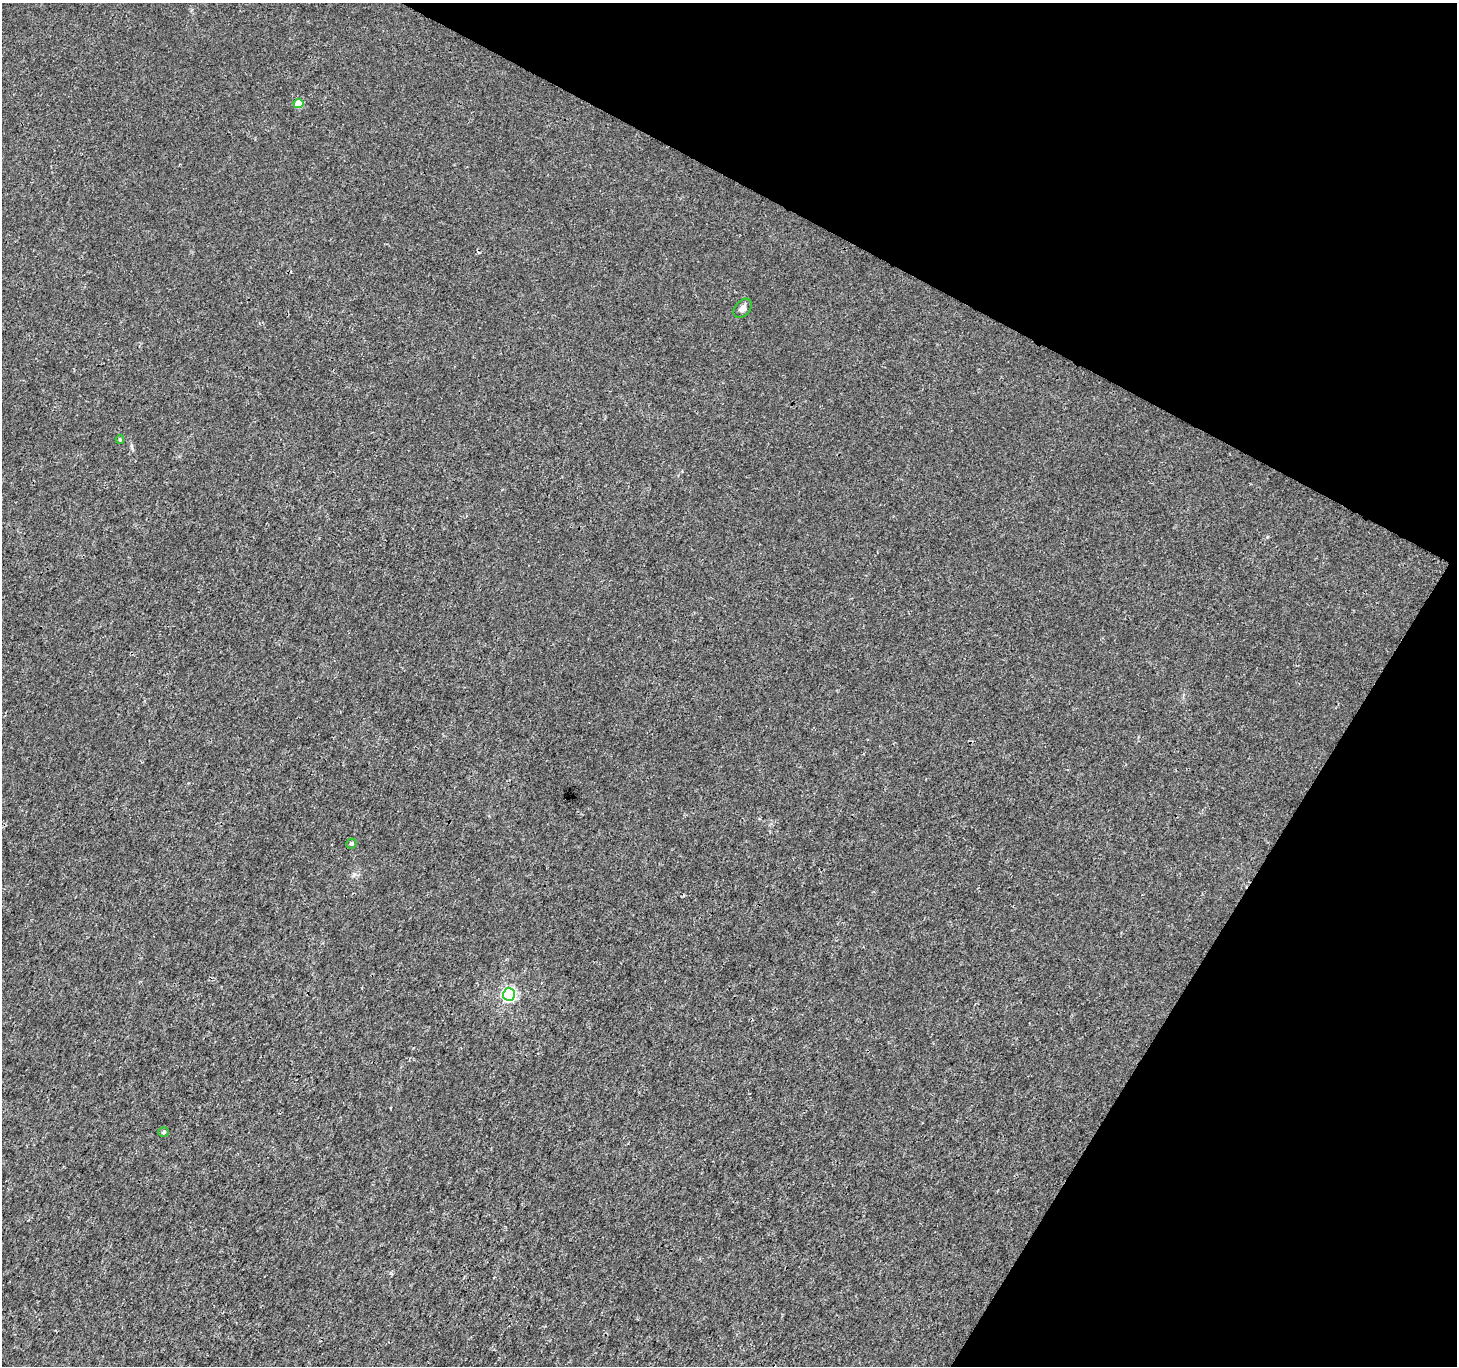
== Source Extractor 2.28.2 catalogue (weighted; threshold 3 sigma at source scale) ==
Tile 8 of 4 x 4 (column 4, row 2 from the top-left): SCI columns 4367-5821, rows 2924-4287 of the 5829 x 5912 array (HDU 1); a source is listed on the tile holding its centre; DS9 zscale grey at full resolution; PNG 1459 x 1368 px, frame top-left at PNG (2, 3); each listed source drawn as its Kron ellipse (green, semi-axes under 4 px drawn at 4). Shown black and unused: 25% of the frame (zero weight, under 3 of 4 exposures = <1% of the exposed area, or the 3 px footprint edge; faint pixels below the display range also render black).
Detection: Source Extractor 2.28.2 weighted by HDU 2 'WHT'; one run over the whole footprint, this tile lists its part. Background 0.00177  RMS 0.0021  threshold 0.00935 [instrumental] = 3 sigma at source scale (4.5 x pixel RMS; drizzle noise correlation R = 1.50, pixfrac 1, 0.0396/0.0396 arcsec/px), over >= 5 px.
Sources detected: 7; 1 cosmic-ray / hot-pixel residue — neither listed nor drawn; the other 6 listed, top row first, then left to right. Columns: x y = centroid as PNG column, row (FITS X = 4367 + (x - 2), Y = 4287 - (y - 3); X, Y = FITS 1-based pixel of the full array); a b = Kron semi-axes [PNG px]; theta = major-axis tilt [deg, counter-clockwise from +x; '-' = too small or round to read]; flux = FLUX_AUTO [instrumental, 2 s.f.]
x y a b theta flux
298 103 5 4 - 3.3
743 308 11 7 47 0.97
120 439 4 4 - 0.24
351 843 5 5 - 0.54
509 994 6 6 - 42
164 1132 5 5 - 0.4